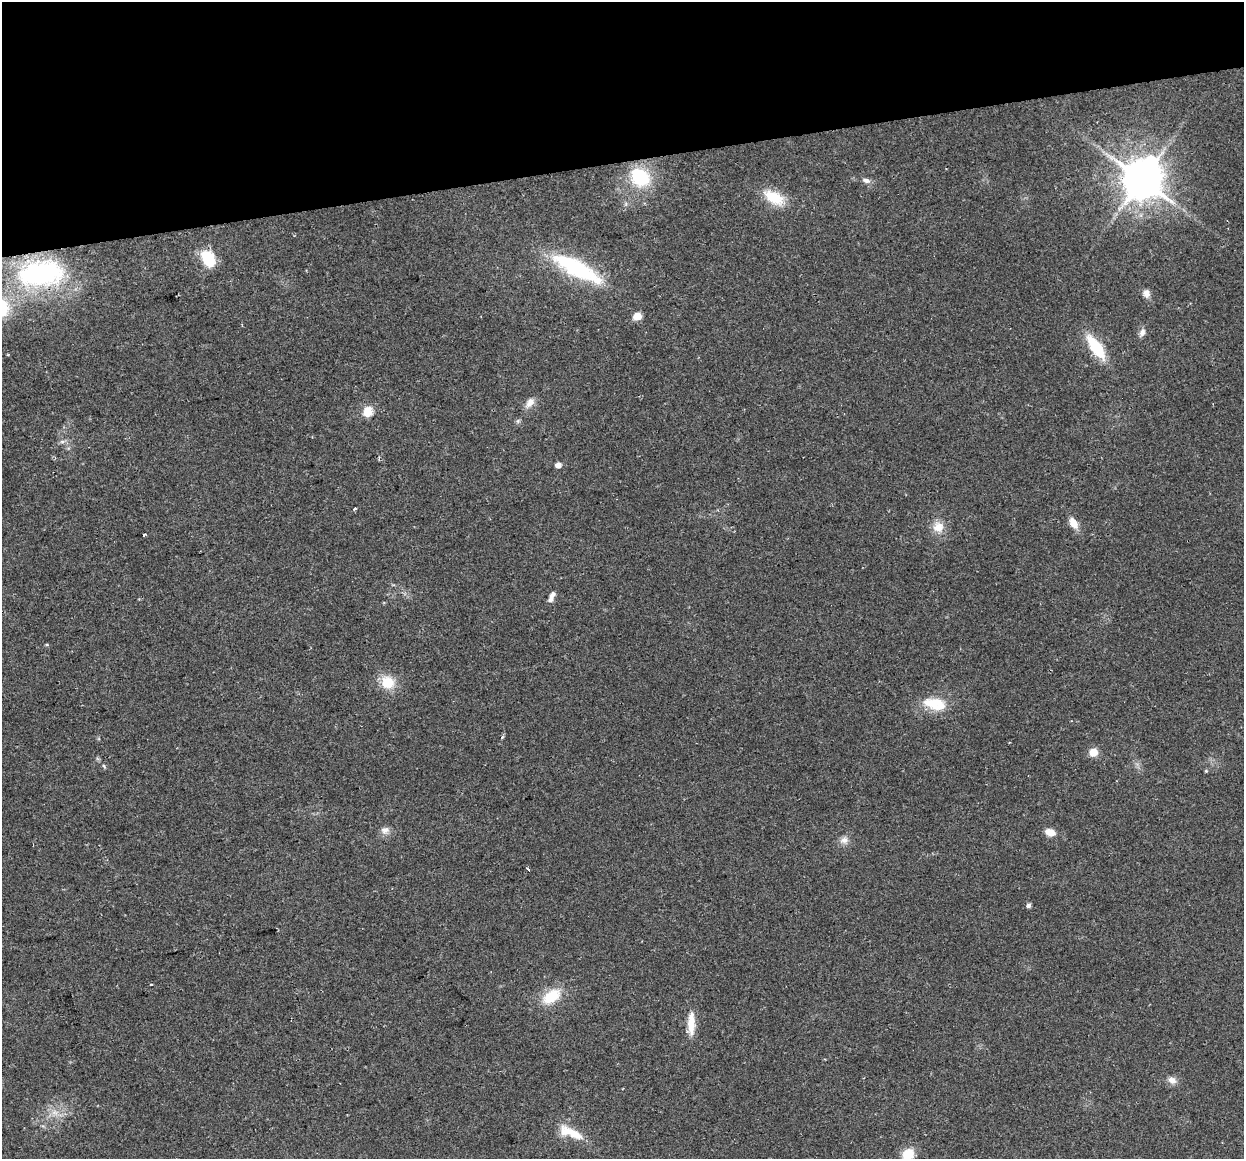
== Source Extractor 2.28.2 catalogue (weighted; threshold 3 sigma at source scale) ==
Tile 3 of 4 x 4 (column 3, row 1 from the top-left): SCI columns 2514-3755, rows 3559-4715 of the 5027 x 4754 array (HDU 1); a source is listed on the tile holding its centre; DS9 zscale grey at full resolution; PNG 1246 x 1161 px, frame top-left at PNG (2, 2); no overlay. Shown black and unused: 14% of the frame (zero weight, under 2 of 3 exposures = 2% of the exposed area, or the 3 px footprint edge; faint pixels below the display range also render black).
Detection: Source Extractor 2.28.2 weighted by HDU 2 'WHT'; one run over the whole footprint, this tile lists its part. Background 0.108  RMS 0.011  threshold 0.0482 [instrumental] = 3 sigma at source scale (4.5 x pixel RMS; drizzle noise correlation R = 1.50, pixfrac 1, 0.0396/0.0396 arcsec/px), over >= 5 px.
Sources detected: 39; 1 inside a brighter listed object's ellipse — not listed separately; the other 38 listed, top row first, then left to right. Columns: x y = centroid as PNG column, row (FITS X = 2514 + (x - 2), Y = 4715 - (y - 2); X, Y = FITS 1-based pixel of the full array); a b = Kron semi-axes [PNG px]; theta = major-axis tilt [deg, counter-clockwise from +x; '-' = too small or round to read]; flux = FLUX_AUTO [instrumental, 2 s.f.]
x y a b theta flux
640 177 22 18 -38 55
1142 179 12 11 - 3200
866 180 10 6 -16 4.2
774 197 26 13 -29 28
208 258 15 11 -59 39
577 268 66 18 -28 93
41 273 57 31 6 170
1146 293 10 8 -75 5.9
637 316 5 5 - 20
1142 332 11 7 63 4.5
1096 347 27 11 -55 43
530 402 15 8 49 7.4
368 412 9 8 - 17
62 442 7 4 0 2.3
558 465 5 4 - 7.3
355 509 3 3 - 1.8
1074 523 13 8 -59 12
938 527 14 13 - 13
144 534 4 3 - 5.5
552 596 14 6 67 5.8
47 645 5 3 - 1.1
388 682 17 16 - 22
932 702 31 13 4 26
1093 752 8 7 - 13
104 766 6 3 -54 1.3
1206 771 5 4 - 1.1
385 830 11 9 2 5.5
1050 832 10 7 -18 12
844 840 11 9 19 6
528 869 4 2 - 1.2
1028 906 6 5 - 2.9
151 984 3 2 - 0.91
551 996 22 13 34 30
691 1023 30 8 90 17
1172 1080 12 8 -30 6.1
55 1113 9 4 -19 4.2
571 1132 37 11 -24 23
908 1154 13 11 36 18
Isophote crosses this tile's border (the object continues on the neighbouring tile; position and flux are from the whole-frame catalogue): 1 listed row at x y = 908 1154